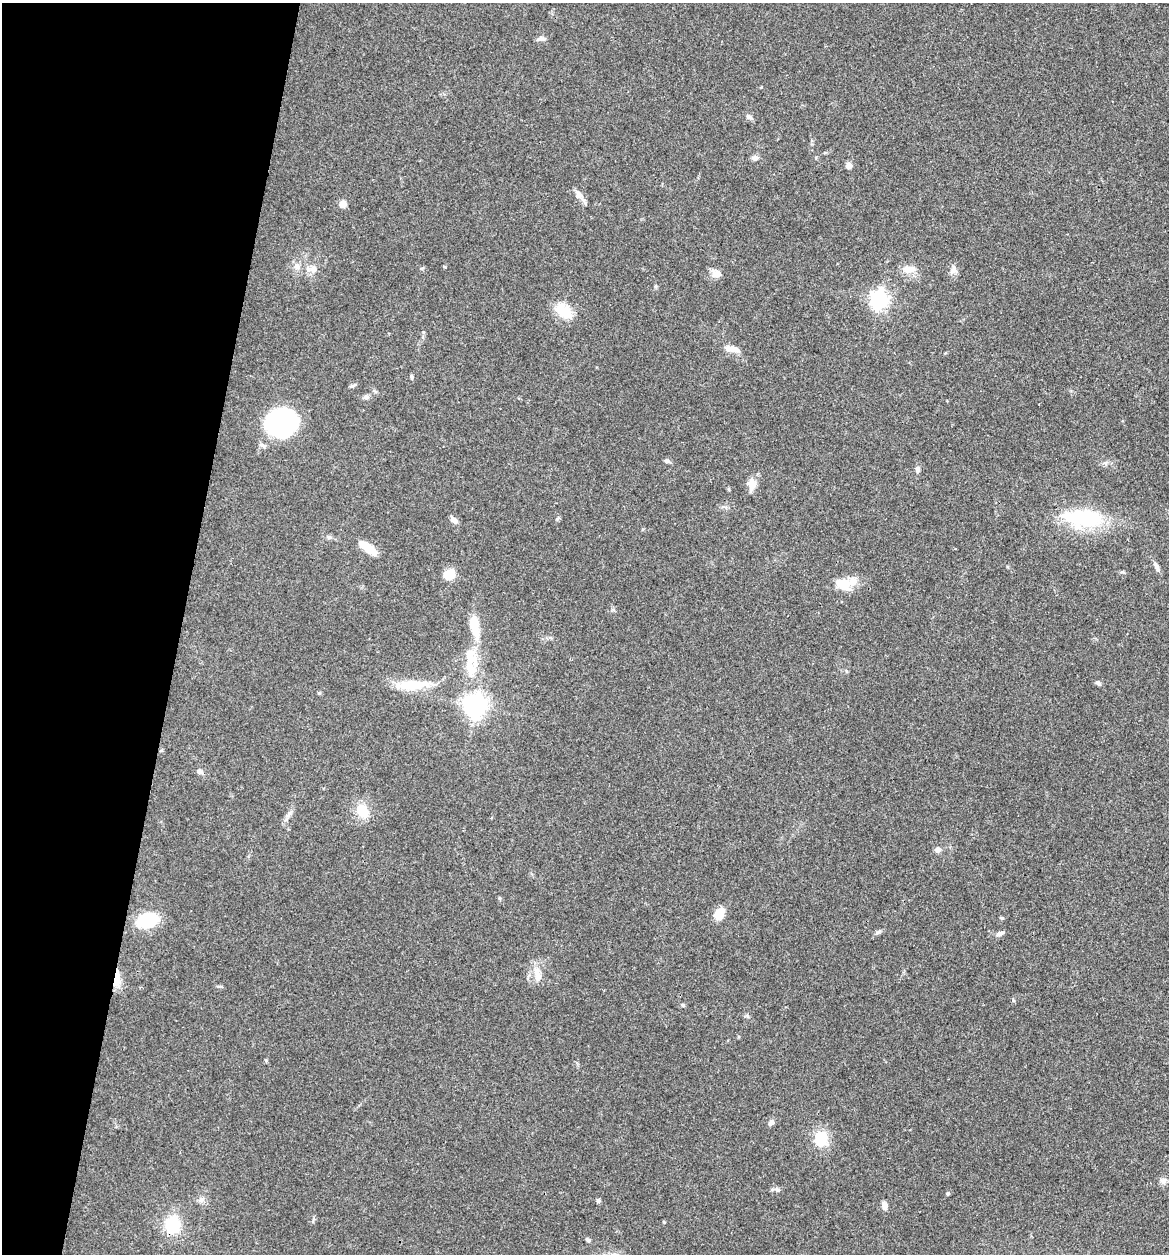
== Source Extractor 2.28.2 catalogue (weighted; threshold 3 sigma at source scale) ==
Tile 9 of 4 x 4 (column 1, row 3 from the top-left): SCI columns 122-1288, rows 1258-2509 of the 5032 x 5014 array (HDU 1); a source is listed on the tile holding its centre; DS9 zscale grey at full resolution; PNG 1171 x 1256 px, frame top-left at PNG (2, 3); no overlay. Shown black and unused: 15% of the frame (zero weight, under 3 of 4 exposures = <1% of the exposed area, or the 3 px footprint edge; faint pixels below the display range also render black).
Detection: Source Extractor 2.28.2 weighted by HDU 2 'WHT'; one run over the whole footprint, this tile lists its part. Background 0.0606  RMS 0.0053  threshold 0.0238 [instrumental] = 3 sigma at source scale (4.5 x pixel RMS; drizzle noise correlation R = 1.50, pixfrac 1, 0.05/0.05 arcsec/px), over >= 5 px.
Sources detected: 58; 2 inside a brighter listed object's ellipse — not listed separately; the other 56 listed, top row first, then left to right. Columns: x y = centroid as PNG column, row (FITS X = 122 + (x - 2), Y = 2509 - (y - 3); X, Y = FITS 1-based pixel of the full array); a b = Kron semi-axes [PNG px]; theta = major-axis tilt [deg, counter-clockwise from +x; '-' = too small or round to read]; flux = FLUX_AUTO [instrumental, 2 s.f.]
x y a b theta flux
540 39 10 6 15 1.7
749 117 9 6 -32 1.6
755 158 8 6 -7 2.1
849 165 7 6 - 2.9
579 195 10 8 68 2.7
343 204 7 7 - 3.6
313 269 12 9 84 3.7
909 269 17 9 2 5.8
953 271 12 8 40 2.5
716 273 14 10 -29 3.6
655 286 6 4 71 0.62
879 300 7 7 - 210
564 311 21 13 -41 13
732 349 22 7 -10 4.1
412 376 6 4 -88 0.81
352 386 10 3 11 0.9
366 397 7 6 - 1.4
281 423 22 19 8 110
667 461 8 5 -27 1.2
917 470 8 6 -89 1.7
752 484 17 11 86 4.4
729 489 6 3 72 0.54
1083 519 44 19 -5 44
454 520 10 6 -42 2.3
329 537 7 5 -13 1.2
368 548 25 8 -33 8.7
1156 567 13 5 -69 2
449 574 10 9 - 9.3
843 586 26 14 20 11
474 626 26 10 -80 13
470 657 33 15 -66 13
1098 683 7 5 -35 1.2
411 685 36 11 4 17
475 706 8 7 - 390
199 771 8 6 -13 1.3
362 811 14 11 -68 12
289 813 7 4 1 1.1
938 850 7 6 - 2.1
719 914 11 8 57 9.6
1002 918 5 4 - 0.71
147 920 15 10 15 35
878 932 8 4 36 1.1
1000 933 9 6 18 1.8
537 974 22 9 -83 6
117 979 22 7 84 6.6
683 1005 5 4 - 0.67
771 1122 8 6 46 1.8
821 1139 11 11 - 18
1163 1181 10 8 23 2.2
777 1190 8 6 -2 1.4
948 1193 5 4 - 0.82
201 1200 9 6 45 1.8
598 1200 5 5 - 1.1
884 1205 10 6 -79 2.6
172 1225 14 12 76 25
588 1240 6 5 - 0.97
Overlapping masked pixels (flux is a lower limit): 1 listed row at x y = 117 979
Unlisted compact peaks at least as high as the median listed source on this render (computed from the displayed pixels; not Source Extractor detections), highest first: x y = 664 1222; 1013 1000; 557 519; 319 693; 1122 572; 266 1060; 613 610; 747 1016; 445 267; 499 898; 423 332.